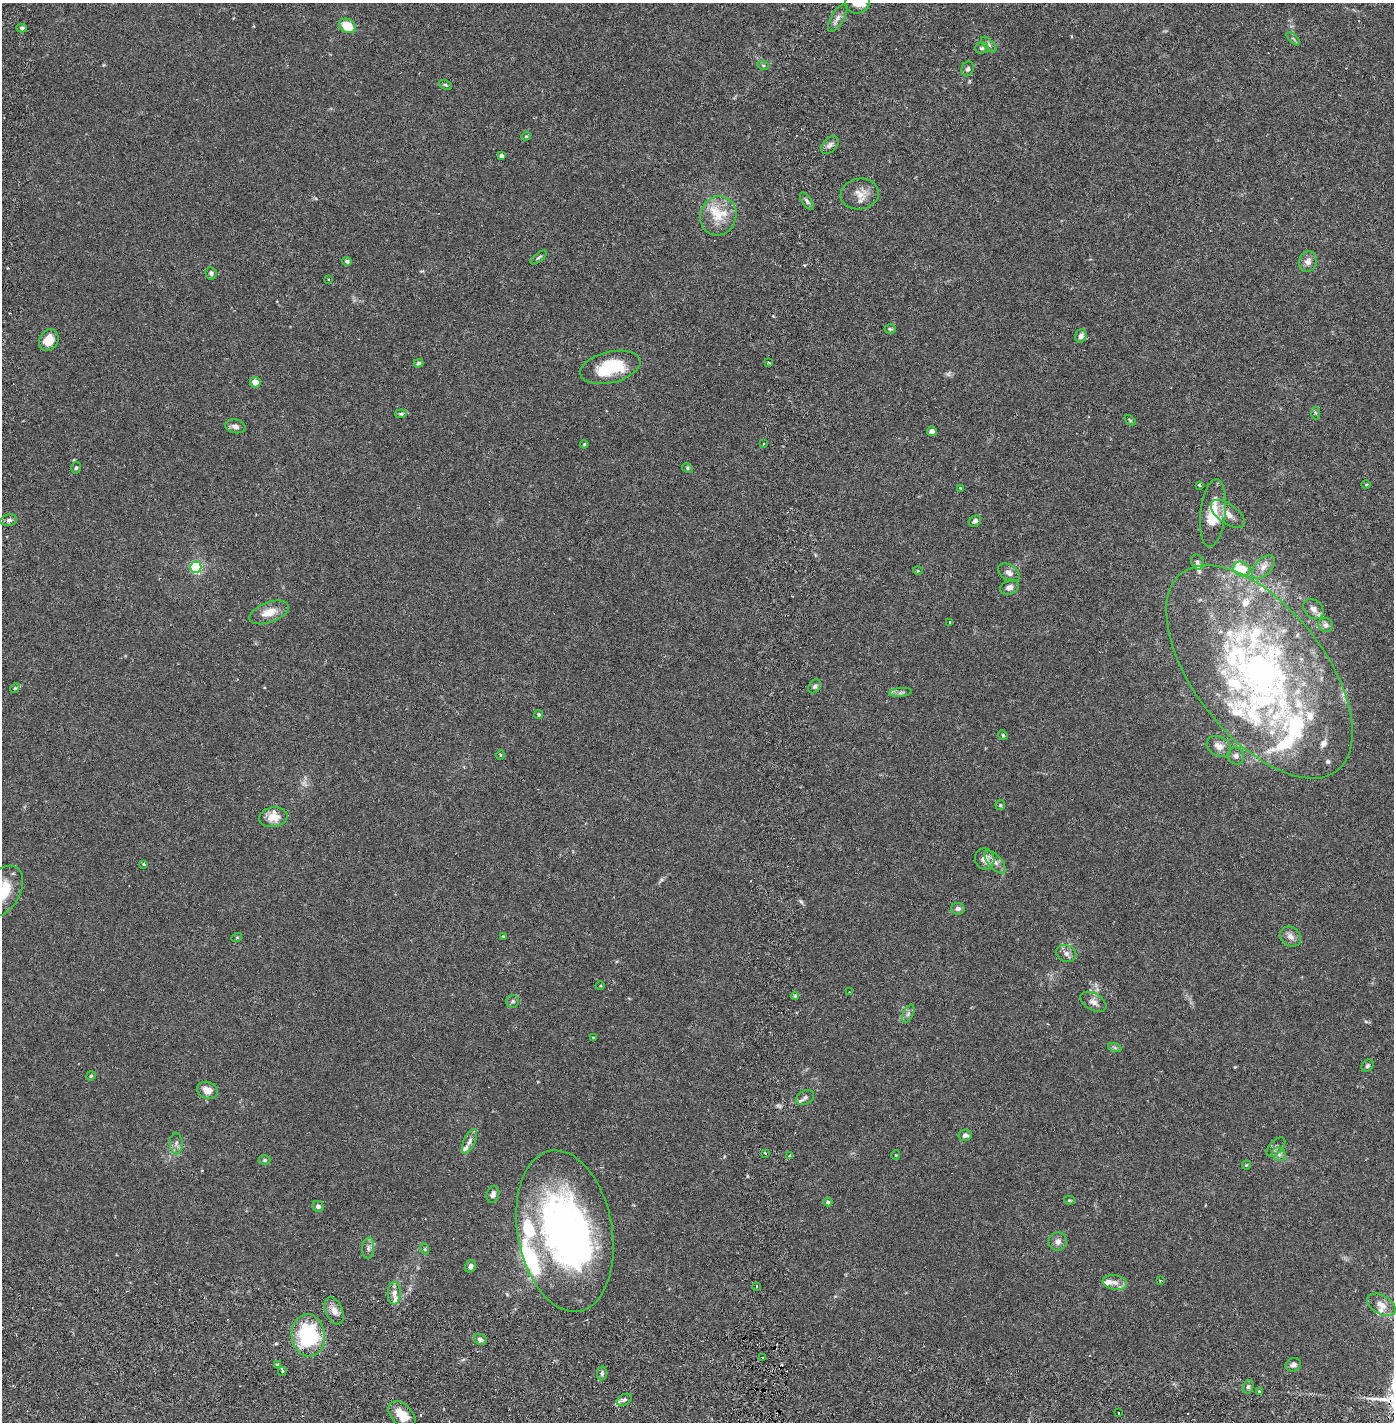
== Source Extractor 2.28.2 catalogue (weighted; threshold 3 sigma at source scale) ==
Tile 10 of 4 x 4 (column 2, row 3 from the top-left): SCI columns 1495-2886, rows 1509-2928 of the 5885 x 5855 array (HDU 1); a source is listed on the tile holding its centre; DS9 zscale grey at full resolution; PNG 1396 x 1424 px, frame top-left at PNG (2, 3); each listed source drawn as its Kron ellipse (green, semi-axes under 4 px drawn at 4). Shown black and unused: <1% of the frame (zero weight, under 2 of 6 exposures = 1% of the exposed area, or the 3 px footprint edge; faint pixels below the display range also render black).
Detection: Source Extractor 2.28.2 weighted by HDU 2 'WHT'; one run over the whole footprint, this tile lists its part. Background 0.0159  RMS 0.0032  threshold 0.0132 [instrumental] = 3 sigma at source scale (4.09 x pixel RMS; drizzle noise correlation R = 1.36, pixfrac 0.8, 0.05/0.05 arcsec/px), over >= 5 px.
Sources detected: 159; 1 too faint to see at this stretch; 2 inside a brighter object's white glare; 5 cosmic-ray / hot-pixel residue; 1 long thin detection or spike segment (spike, bleed or trail) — neither listed nor drawn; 26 inside a brighter listed object's ellipse — not listed separately; the other 124 listed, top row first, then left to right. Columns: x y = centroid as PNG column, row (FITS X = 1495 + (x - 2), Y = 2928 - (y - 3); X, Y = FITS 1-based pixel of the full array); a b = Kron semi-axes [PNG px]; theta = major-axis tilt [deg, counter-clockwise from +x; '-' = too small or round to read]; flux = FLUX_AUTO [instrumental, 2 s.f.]
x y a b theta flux
857 3 12 10 12 1.9
838 18 16 6 59 0.97
347 26 9 7 -29 4.1
22 28 5 4 - 0.41
1293 39 8 3 -45 0.27
989 45 10 5 -45 0.53
982 48 7 5 1 0.42
763 65 6 3 -19 0.24
968 69 7 6 - 0.45
445 85 7 4 -25 0.27
526 136 4 4 - 0.19
830 145 10 6 47 0.74
501 156 4 3 - 0.42
860 194 19 15 9 2.4
807 201 10 4 -57 0.5
718 216 20 18 70 4.3
539 257 10 3 40 0.33
347 261 4 4 - 0.51
1308 262 10 9 - 1.2
211 273 6 5 - 0.44
328 280 3 2 - 0.22
890 329 6 4 -4 0.29
1081 336 7 5 73 0.97
49 340 11 9 58 2.8
418 363 5 4 - 0.31
769 363 4 2 - 0.2
610 367 31 15 14 8.7
255 382 5 5 - 1.6
1315 413 6 4 -87 0.26
401 414 6 4 8 0.26
1130 420 6 3 -38 0.22
235 426 10 7 -12 0.86
932 431 5 4 - 0.78
584 444 4 3 - 0.17
763 444 3 2 - 0.13
76 468 6 4 73 0.34
687 468 5 4 - 0.28
1366 484 4 3 - 0.16
1199 485 3 3 - 0.31
960 488 3 3 - 0.18
1213 513 34 12 84 5.7
1228 514 20 9 -36 1.9
9 520 8 5 10 0.57
975 521 6 5 - 0.6
1197 562 8 6 -67 0.48
196 567 5 5 - 28
1263 567 14 8 46 1.3
1241 569 9 7 -27 7
918 571 5 3 - 0.19
1009 573 12 7 -36 1
1009 587 9 7 23 0.84
1313 609 11 8 -44 1.1
269 612 20 10 20 2.7
950 622 3 3 - 0.25
1326 625 7 7 - 0.61
1259 672 126 65 -52 92
815 686 7 5 56 0.46
15 688 5 4 - 0.22
901 692 11 4 6 0.49
539 714 4 4 - 0.28
1003 735 5 4 - 0.21
1219 746 13 9 -29 1.4
501 755 5 3 - 0.17
1236 756 8 8 - 0.72
1000 805 5 4 - 0.24
273 817 14 9 9 2.5
985 859 10 9 - 1.8
995 862 14 6 -48 1.1
143 864 3 3 - 0.27
2 891 28 17 58 7.3
958 909 7 6 - 0.68
503 936 4 3 - 0.21
1291 936 11 9 -40 1.1
237 937 5 3 - 0.15
1066 953 10 8 -24 0.97
600 986 4 3 - 0.15
849 992 3 2 - 0.24
795 996 4 4 - 0.27
513 1001 6 6 - 0.44
1093 1002 14 8 -30 1.1
908 1014 9 5 63 0.56
593 1038 4 3 - 0.18
1115 1048 7 4 -19 0.34
1367 1066 7 5 46 0.4
91 1076 4 4 - 0.31
207 1090 10 8 -19 1.8
805 1097 9 6 30 0.68
965 1135 7 5 10 0.73
469 1141 13 5 64 0.93
176 1143 11 6 -88 0.7
1276 1147 11 6 45 0.68
765 1153 4 2 - 0.24
1279 1154 7 6 - 0.62
896 1155 4 4 - 0.17
790 1156 3 3 - 1.1
265 1160 6 5 - 0.28
1246 1165 4 4 - 0.2
493 1194 8 6 75 0.76
1069 1200 5 4 - 0.21
828 1202 4 4 - 0.29
318 1206 6 5 - 0.63
565 1231 81 47 -80 81
1058 1241 9 9 - 0.98
368 1248 11 6 86 0.76
425 1249 6 3 -72 0.24
470 1266 6 5 - 0.77
1160 1280 4 3 - 0.22
1115 1282 12 7 -9 1.2
756 1286 3 2 - 0.16
394 1293 11 6 87 0.99
1381 1305 16 9 -30 1.7
334 1311 14 8 -67 1.4
308 1335 21 16 -83 17
480 1339 7 5 -24 0.72
762 1357 2 2 - 0.25
277 1365 4 3 - 0.46
1293 1365 8 6 19 0.7
282 1371 4 3 - 0.38
602 1373 7 5 79 0.43
1248 1387 7 5 75 0.4
1259 1391 4 3 - 0.35
624 1400 8 5 29 0.56
1118 1413 3 2 - 0.26
402 1415 17 10 -47 3.1
Isophote crosses this tile's border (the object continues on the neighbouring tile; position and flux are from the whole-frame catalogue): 2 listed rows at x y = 857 3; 2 891